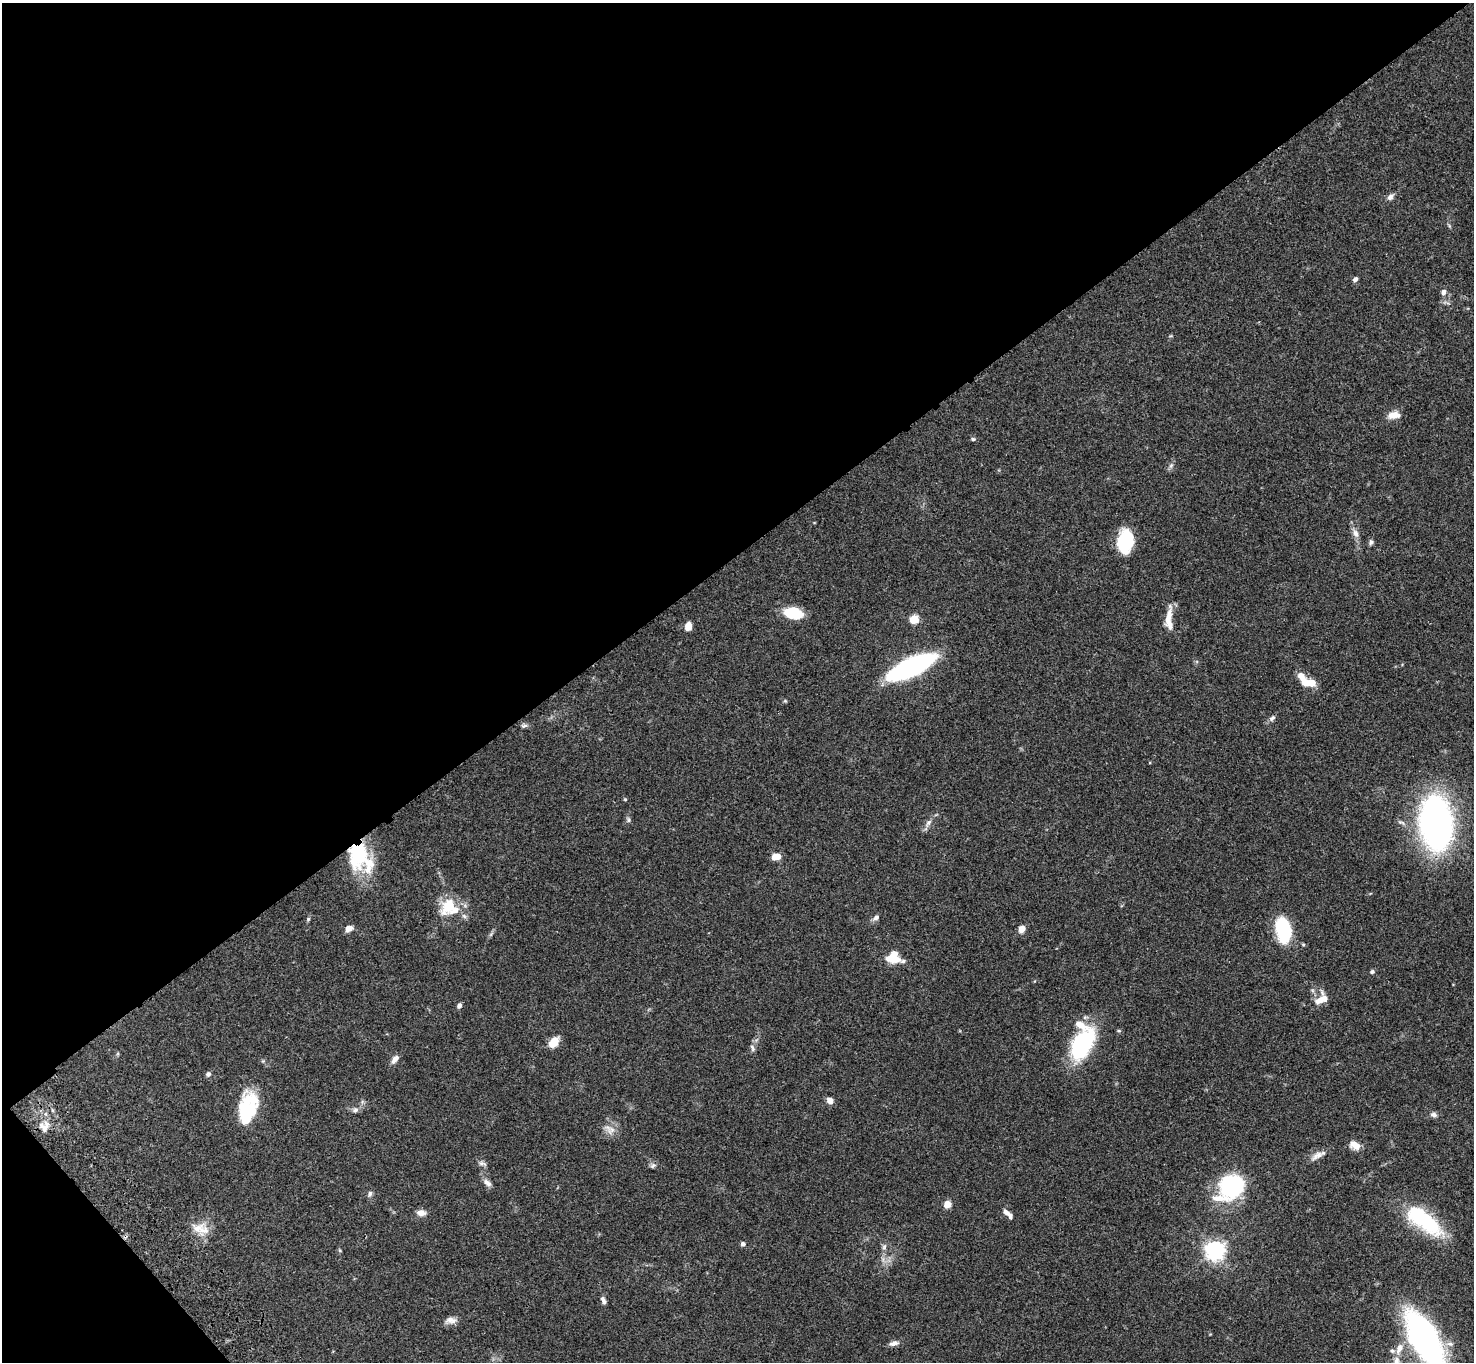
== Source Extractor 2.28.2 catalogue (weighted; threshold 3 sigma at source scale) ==
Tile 5 of 4 x 4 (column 1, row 2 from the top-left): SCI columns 105-1576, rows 3103-4462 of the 6093 x 6062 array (HDU 1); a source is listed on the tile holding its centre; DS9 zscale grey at full resolution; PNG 1476 x 1364 px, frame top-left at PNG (2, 3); no overlay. Shown black and unused: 42% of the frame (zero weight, under 3 of 4 exposures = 6% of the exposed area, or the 3 px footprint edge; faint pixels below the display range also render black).
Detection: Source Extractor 2.28.2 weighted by HDU 2 'WHT'; one run over the whole footprint, this tile lists its part. Background 0.0598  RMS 0.0052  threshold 0.0233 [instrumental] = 3 sigma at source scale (4.5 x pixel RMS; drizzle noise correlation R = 1.50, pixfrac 1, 0.05/0.05 arcsec/px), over >= 5 px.
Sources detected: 79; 2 inside a brighter object's white glare — not listed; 11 inside a brighter listed object's ellipse — not listed separately; the other 66 listed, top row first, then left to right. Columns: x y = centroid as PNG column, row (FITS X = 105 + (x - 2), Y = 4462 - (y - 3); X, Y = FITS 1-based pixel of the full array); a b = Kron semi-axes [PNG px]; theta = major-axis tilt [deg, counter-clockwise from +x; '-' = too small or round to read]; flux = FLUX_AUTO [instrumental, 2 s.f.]
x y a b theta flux
1390 197 8 7 - 1.9
1355 279 6 5 - 1.6
1443 292 8 6 59 1.9
1393 415 14 8 10 5.2
973 439 5 4 - 0.79
1171 466 7 5 58 1.2
1355 533 12 8 -63 2.8
1125 541 22 15 84 26
1371 542 8 5 81 1.2
793 613 15 9 -11 24
914 619 5 5 - 20
1169 619 30 9 88 6.9
688 626 8 6 79 4.9
911 667 36 11 25 150
1306 683 11 8 -35 5.6
785 701 6 4 -18 0.58
1272 718 9 6 50 1.4
524 726 9 5 6 1.1
628 820 8 4 -82 0.94
928 823 13 6 60 2.3
1436 823 44 26 -83 220
358 853 38 23 -88 36
776 857 7 5 15 9.9
449 906 28 19 57 14
876 917 9 6 33 1.7
308 919 6 5 - 0.73
349 928 8 6 28 3.2
1022 929 8 6 62 3.5
1283 930 26 14 -80 31
491 934 7 4 72 0.84
892 958 13 11 8 11
1372 972 6 5 - 1
1319 1000 19 10 58 4.9
459 1006 7 6 - 1.4
554 1042 11 7 54 8.9
1082 1044 36 20 61 48
752 1048 11 5 -72 1.5
395 1059 12 7 53 2.7
208 1074 6 5 - 1.5
830 1101 7 6 - 3.3
355 1110 8 6 27 1.6
1434 1114 8 7 - 1.7
247 1116 54 14 65 19
43 1127 15 9 -43 3.8
610 1129 18 11 -33 4.5
1355 1145 13 8 -30 4.6
1317 1155 20 8 30 3.6
482 1163 12 5 -17 1.5
653 1165 8 6 38 1.2
487 1183 13 7 -43 2.5
1232 1187 18 15 20 70
370 1194 8 6 64 1.3
947 1204 5 5 - 10
1006 1212 10 5 -33 2.2
421 1213 11 7 -3 3.1
1429 1222 42 23 -49 31
200 1229 25 16 -18 8.5
743 1244 5 5 - 1.6
884 1247 8 6 73 1.5
1215 1250 7 7 - 210
340 1251 5 3 - 0.51
603 1300 9 5 -62 1.7
451 1320 15 8 3 3
1425 1340 47 20 -61 170
894 1343 13 6 13 2.3
1399 1349 18 9 67 5.6
Overlapping masked pixels (flux is a lower limit): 1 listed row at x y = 358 853
Isophote crosses this tile's border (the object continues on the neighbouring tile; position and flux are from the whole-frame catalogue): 1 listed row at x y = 1425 1340